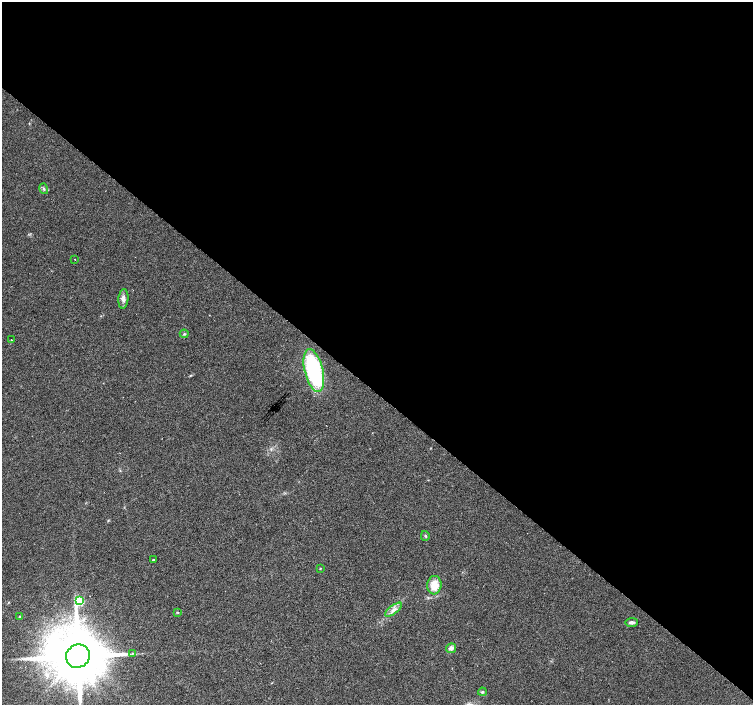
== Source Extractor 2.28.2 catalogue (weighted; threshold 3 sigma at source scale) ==
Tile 3 of 4 x 4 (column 3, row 1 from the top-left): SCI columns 3007-4508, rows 4452-5856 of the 6009 x 6026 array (HDU 1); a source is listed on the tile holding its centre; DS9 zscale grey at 2 x 2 block average (1 PNG px = mean of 2 x 2 image px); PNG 755 x 707 px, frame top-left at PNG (2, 2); each listed source drawn as its Kron ellipse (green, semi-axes under 4 px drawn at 4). Shown black and unused: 56% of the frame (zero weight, under 2 of 3 exposures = <1% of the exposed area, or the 3 px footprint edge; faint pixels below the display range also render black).
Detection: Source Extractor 2.28.2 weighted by HDU 2 'WHT'; one run over the whole footprint, this tile lists its part. Background 0.0533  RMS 0.006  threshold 0.0272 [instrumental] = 3 sigma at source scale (4.5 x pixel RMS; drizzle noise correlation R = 1.50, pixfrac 1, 0.0396/0.0396 arcsec/px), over >= 5 px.
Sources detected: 21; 1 inside a brighter object's white glare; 1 cosmic-ray / hot-pixel residue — neither listed nor drawn; the other 19 listed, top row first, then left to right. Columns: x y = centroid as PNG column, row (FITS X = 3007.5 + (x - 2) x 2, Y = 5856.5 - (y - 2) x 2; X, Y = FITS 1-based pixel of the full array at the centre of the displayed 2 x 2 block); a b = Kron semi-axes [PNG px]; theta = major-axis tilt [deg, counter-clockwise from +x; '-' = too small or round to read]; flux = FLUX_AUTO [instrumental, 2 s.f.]
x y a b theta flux
44 189 5 2 - 1.8
75 259 2 2 - 1.2
123 299 10 5 85 6
184 334 4 3 - 1.7
11 340 2 2 - 1.8
314 371 22 9 -76 140
425 536 5 3 - 1.8
153 560 2 2 - 8.5
320 568 2 2 - 1
434 585 9 7 84 20
79 601 4 3 - 77
393 610 10 4 39 5.6
178 613 4 2 - 1.2
20 617 4 3 - 1.3
631 622 6 3 2 4.3
451 648 5 5 - 5.9
132 653 3 2 - 1.2
78 656 12 11 - 13000
482 692 4 4 - 1.9
Diffuse or blended objects may show on this block-average render without a row.